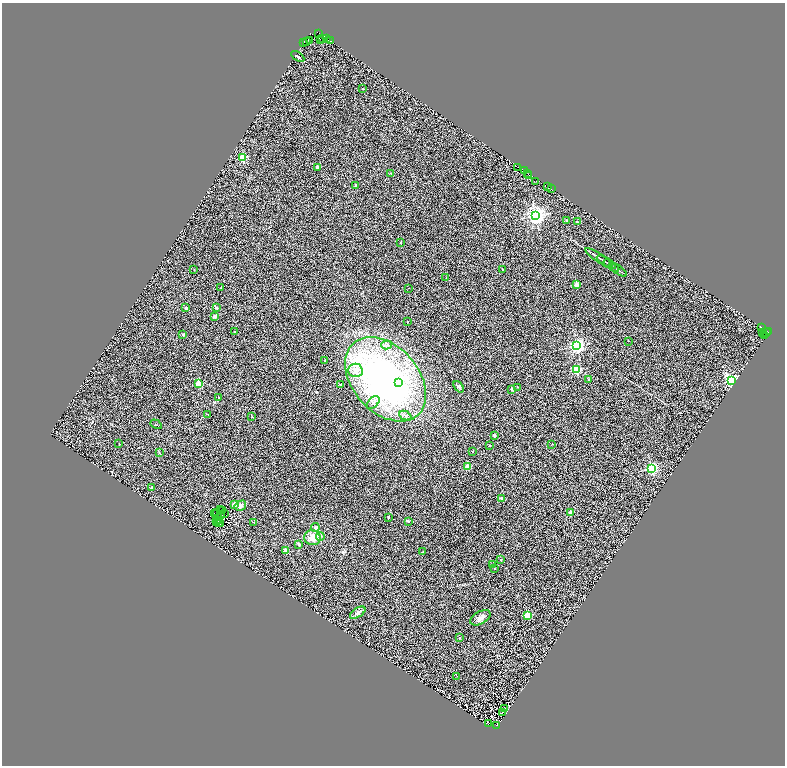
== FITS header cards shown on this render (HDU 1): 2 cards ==
NAXIS1  =                 1566
NAXIS2  =                 1527

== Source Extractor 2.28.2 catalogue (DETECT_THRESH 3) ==
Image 1566 x 1527 px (HDU 1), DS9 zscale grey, zoomed out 1/2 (1 PNG px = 2 x 2 image px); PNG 787 x 768 px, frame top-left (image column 2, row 1526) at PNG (2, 3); each listed source drawn as its Kron ellipse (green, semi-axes under 4 px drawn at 4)
Background 0.223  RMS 0.32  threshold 0.957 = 3 sigma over >= 5 px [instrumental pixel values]
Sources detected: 171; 60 cannot appear on this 1/2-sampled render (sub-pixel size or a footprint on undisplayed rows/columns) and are neither listed nor drawn; the other 111 listed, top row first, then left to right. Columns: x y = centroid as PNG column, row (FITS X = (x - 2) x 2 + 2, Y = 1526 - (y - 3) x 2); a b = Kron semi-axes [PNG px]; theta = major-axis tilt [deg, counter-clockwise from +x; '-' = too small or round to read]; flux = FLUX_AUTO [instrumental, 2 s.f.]
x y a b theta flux
319 33 2 1 - 940
326 38 3 2 - 4600
320 39 2 1 - 47
323 39 3 1 - 240
310 40 2 1 - 47
330 41 2 1 - 270
304 42 2 1 - 840
307 42 2 2 - 690
298 56 7 2 -33 190
363 89 2 2 - 27
243 157 3 3 - 4300
317 167 2 2 - 560
517 168 3 2 - 2800
525 171 3 1 - 130
391 173 2 2 - 98
527 173 3 2 - 360
528 175 2 1 - 1300
536 181 2 1 - 480
355 185 2 2 - 190
548 186 2 1 - 700
551 189 2 2 - 290
535 216 3 3 - 40000
567 221 2 2 - 120
577 222 2 2 - 180
401 242 3 2 - 30
599 258 16 2 -33 170
606 262 11 1 -33 74
611 266 9 2 -35 75
194 270 2 2 - 29
503 270 3 2 - 31
618 270 10 2 -35 85
446 277 2 1 - 27
577 285 2 2 - 880
220 288 2 2 - 20
409 288 2 1 - 42
216 307 4 3 - 69
186 308 2 2 - 390
214 317 2 2 - 470
408 322 2 2 - 120
762 328 2 2 - 540
234 332 2 2 - 100
767 332 2 1 - 250
768 332 2 2 - 720
763 333 2 1 - 29
183 335 2 2 - 220
764 335 2 1 - 110
628 341 2 1 - 40
387 345 5 4 - 110
577 346 3 3 - 23000
325 361 2 2 - 75
355 370 7 7 - 370
576 370 3 3 - 5300
385 379 48 33 -48 21000
589 379 2 2 - 64
732 381 3 3 - 19000
399 382 3 3 - 1200
199 384 3 2 - 2300
340 385 2 2 - 240
459 387 6 4 -51 96
518 387 3 2 - 40
512 389 2 2 - 260
218 398 2 1 - 32
373 403 8 5 45 200
208 414 2 1 - 43
252 416 3 2 - 51
405 416 6 4 -27 130
156 424 6 1 -30 30
494 435 2 2 - 260
119 444 3 2 - 23
489 445 2 2 - 92
551 445 2 2 - 16
473 452 2 1 - 27
159 453 4 3 - 46
468 466 2 2 - 1600
652 469 3 3 - 13000
151 488 3 2 - 52
502 498 2 2 - 620
234 504 2 2 - 520
240 506 6 4 32 200
220 510 2 1 - 8.4
222 510 3 2 - 46
217 513 4 2 - 29
570 513 2 2 - 940
215 514 2 1 - 19
224 514 2 1 - 35
222 516 3 2 - 24
388 517 3 3 - 48
217 519 2 2 - 0.66
408 521 4 3 - 73
217 522 3 2 - 26
219 522 2 1 - 0.32
254 522 2 2 - 41
221 524 3 2 - 2.8
315 527 4 3 - 130
320 536 4 4 - 130
313 538 8 7 - 630
299 544 2 2 - 370
286 550 2 2 - 580
423 552 2 2 - 48
500 560 2 2 - 120
492 565 2 2 - 26
494 568 3 2 - 28
358 613 9 4 32 240
527 615 3 3 - 3400
480 618 11 6 30 300
459 637 2 2 - 72
457 676 2 2 - 23
505 708 3 1 - 39
503 712 3 2 - 18
488 724 2 1 - 28
497 725 2 1 - 110
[60 sub-pixel or undisplayed-footprint detections neither listed nor drawn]